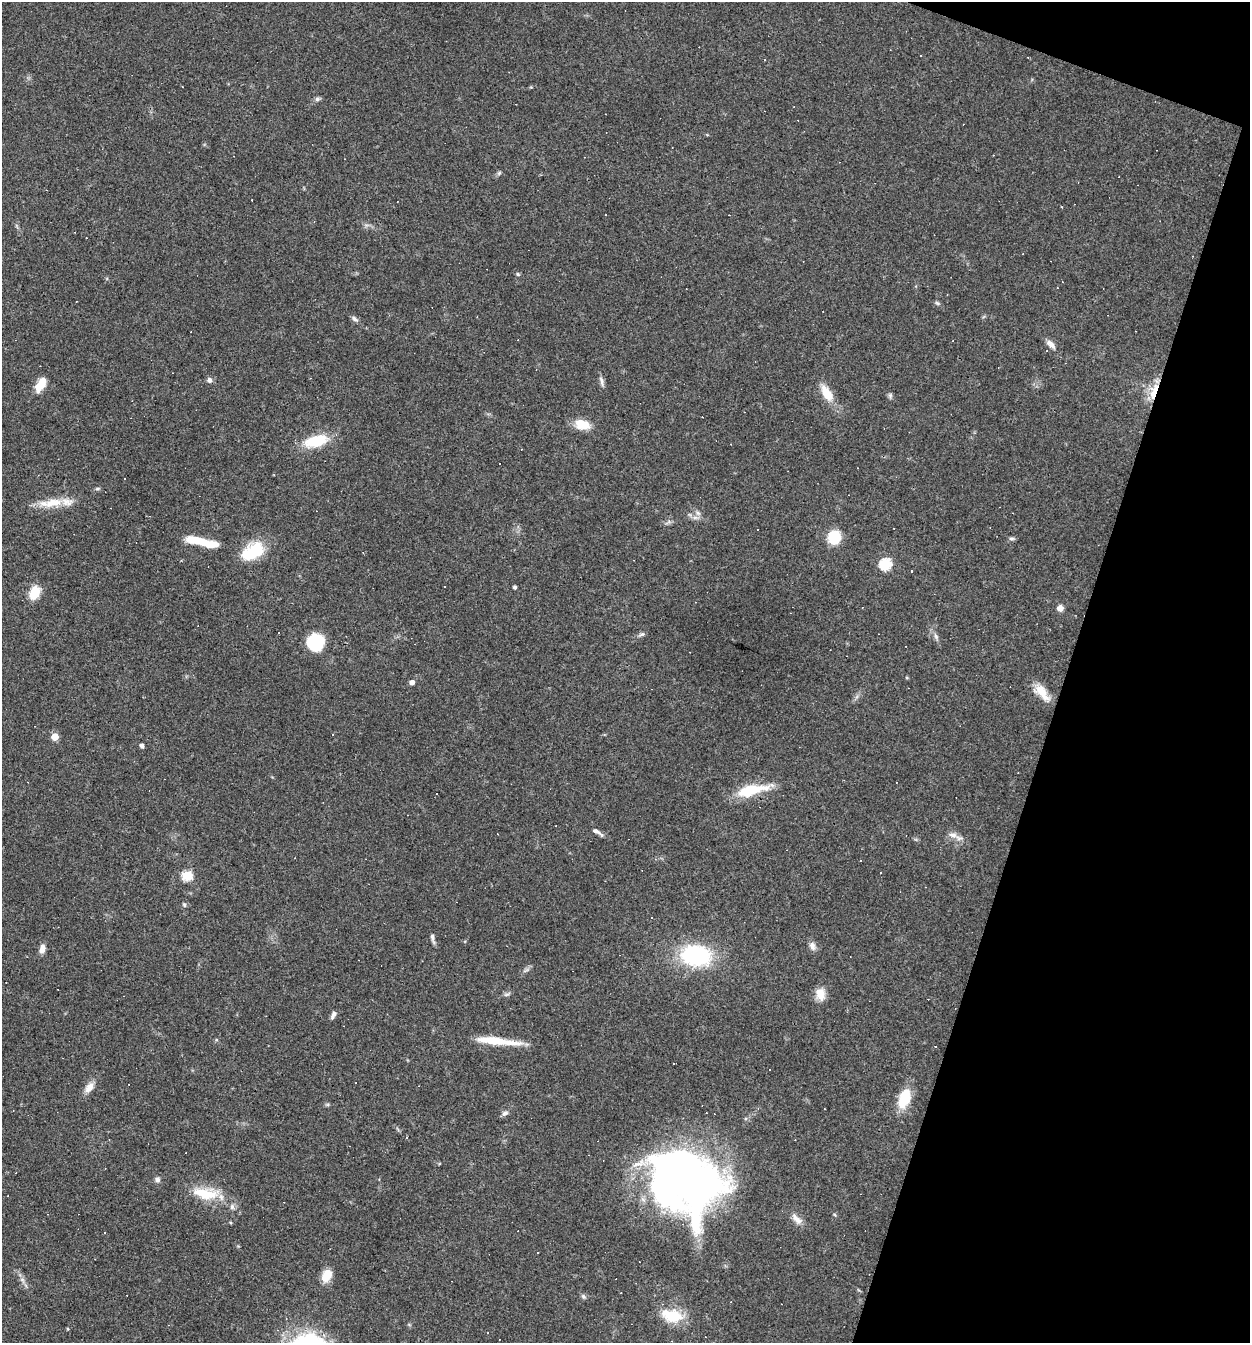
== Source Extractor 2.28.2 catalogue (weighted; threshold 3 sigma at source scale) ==
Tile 8 of 4 x 4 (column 4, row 2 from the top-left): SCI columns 4001-5248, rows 2682-4022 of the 5378 x 5362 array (HDU 1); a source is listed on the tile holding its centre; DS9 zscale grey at full resolution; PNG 1252 x 1345 px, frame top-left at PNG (2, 2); no overlay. Shown black and unused: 16% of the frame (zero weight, under 3 of 4 exposures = <1% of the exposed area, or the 3 px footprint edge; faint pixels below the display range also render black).
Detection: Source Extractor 2.28.2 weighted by HDU 2 'WHT'; one run over the whole footprint, this tile lists its part. Background 0.0527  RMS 0.0047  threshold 0.0212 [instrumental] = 3 sigma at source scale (4.5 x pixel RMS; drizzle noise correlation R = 1.50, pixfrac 1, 0.05/0.05 arcsec/px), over >= 5 px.
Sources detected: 99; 34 cosmic-ray / hot-pixel residue — not listed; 2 inside a brighter listed object's ellipse — not listed separately; the other 63 listed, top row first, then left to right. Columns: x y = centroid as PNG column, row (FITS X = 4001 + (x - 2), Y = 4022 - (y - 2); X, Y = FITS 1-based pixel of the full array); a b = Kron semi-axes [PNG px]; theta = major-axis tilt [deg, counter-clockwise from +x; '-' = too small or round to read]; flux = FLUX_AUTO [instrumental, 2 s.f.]
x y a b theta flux
317 99 7 5 17 1.1
499 173 7 4 45 0.78
1062 207 3 2 - 0.51
518 274 5 5 - 0.62
1057 288 3 2 - 0.29
937 303 6 5 - 0.76
355 319 9 5 -36 1.4
1051 344 15 6 -44 2.8
209 380 7 7 - 1.6
602 381 14 5 -77 1.7
41 386 13 9 42 7
1154 391 20 8 71 10
827 393 24 11 -59 8.1
890 395 7 5 71 0.93
582 424 19 12 -14 7.4
316 441 23 11 15 18
51 503 36 11 7 11
698 513 7 6 - 1.5
834 537 12 11 - 15
1011 538 8 4 0 0.93
202 542 36 8 -13 15
253 551 28 16 32 19
885 564 6 6 - 45
515 587 4 3 - 0.93
34 592 14 10 68 9.2
1060 608 7 7 - 2.3
642 634 8 6 15 1.1
936 636 8 6 -69 1.2
316 643 15 14 - 26
412 682 4 4 - 2.3
1042 692 24 11 -47 7.9
55 737 5 5 - 9.4
142 746 4 4 - 1.5
751 790 37 12 13 17
436 794 3 3 - 1.6
596 831 13 5 -27 1.9
953 835 13 6 -8 2.7
880 872 3 2 - 0.42
187 876 5 5 - 32
184 904 6 5 - 0.88
432 938 13 4 -77 1.5
812 946 12 8 -71 2.2
42 949 10 6 75 3.1
696 955 27 19 -7 48
507 994 8 3 19 0.92
820 994 16 11 -82 5.1
333 1015 10 5 59 1.6
497 1041 49 7 -6 14
935 1046 3 2 - 0.43
89 1087 15 9 50 3.8
904 1099 22 13 70 13
505 1113 9 6 28 1.5
157 1179 6 6 - 1.6
687 1182 70 57 -34 300
206 1194 36 14 -7 15
232 1207 8 6 -90 1.4
797 1219 19 7 -50 3.4
104 1233 3 2 - 0.47
538 1252 2 2 - 0.33
327 1275 14 10 63 7.1
22 1279 7 4 -19 0.97
583 1296 7 6 - 1
673 1316 23 16 -4 14
Overlapping masked pixels (flux is a lower limit): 1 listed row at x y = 1154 391